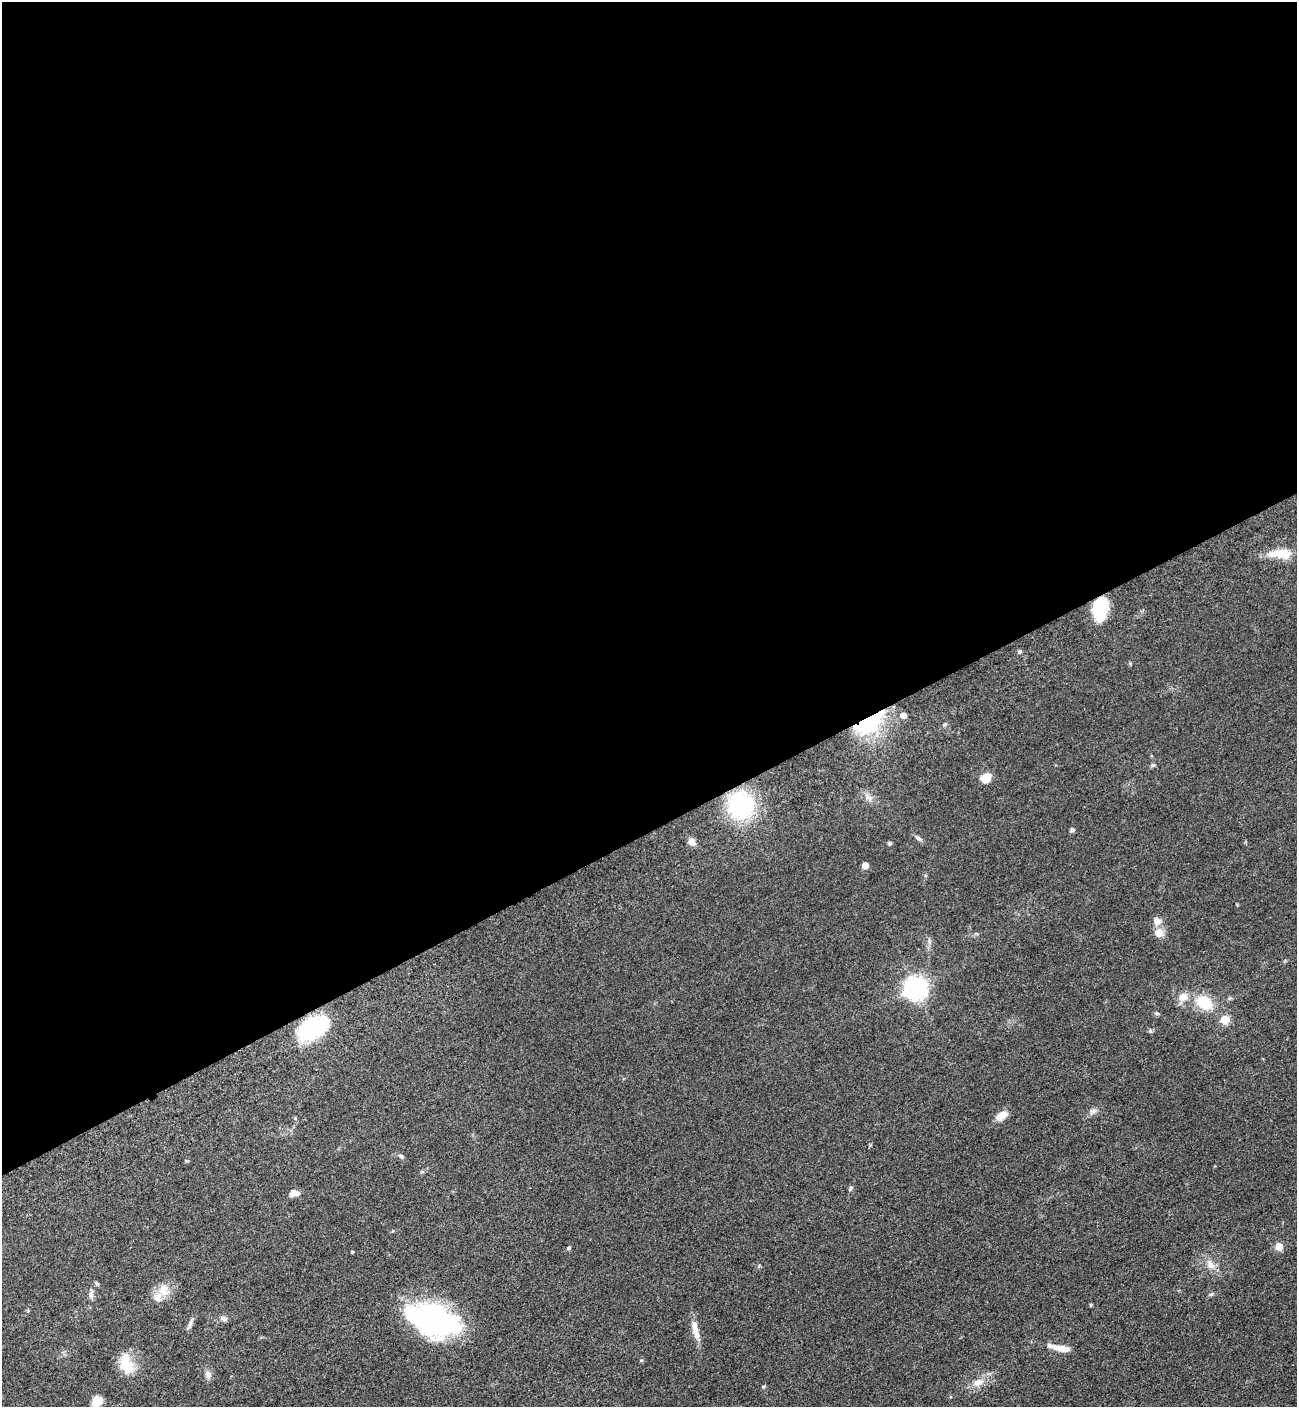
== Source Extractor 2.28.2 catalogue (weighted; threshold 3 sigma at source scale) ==
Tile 2 of 4 x 4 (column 2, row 1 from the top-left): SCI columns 1593-2887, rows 4280-5684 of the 5668 x 5702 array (HDU 1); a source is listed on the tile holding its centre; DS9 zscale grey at full resolution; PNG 1299 x 1409 px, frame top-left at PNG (2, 2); no overlay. Shown black and unused: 59% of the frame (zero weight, under 3 of 5 exposures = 4% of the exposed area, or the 3 px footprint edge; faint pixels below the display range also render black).
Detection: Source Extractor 2.28.2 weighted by HDU 2 'WHT'; one run over the whole footprint, this tile lists its part. Background 0.0524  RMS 0.006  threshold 0.0272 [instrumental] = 3 sigma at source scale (4.5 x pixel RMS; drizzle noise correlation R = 1.50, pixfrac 1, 0.05/0.05 arcsec/px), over >= 5 px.
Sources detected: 50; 2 inside a brighter object's white glare — not listed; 3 inside a brighter listed object's ellipse — not listed separately; the other 45 listed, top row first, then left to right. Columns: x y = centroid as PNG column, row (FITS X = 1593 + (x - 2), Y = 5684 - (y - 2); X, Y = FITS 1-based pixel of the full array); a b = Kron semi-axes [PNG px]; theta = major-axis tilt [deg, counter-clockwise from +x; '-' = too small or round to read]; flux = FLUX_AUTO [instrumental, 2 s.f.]
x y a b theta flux
1281 554 30 11 -2 11
1100 609 22 13 79 26
1019 652 6 5 - 1
903 716 5 5 - 5.1
871 719 35 22 53 45
1153 765 6 5 - 0.97
986 779 11 9 40 8
740 805 21 19 -76 74
1072 830 5 5 - 1.1
919 839 12 5 -32 1.7
692 842 9 8 - 3.3
889 843 6 5 - 0.88
865 866 5 5 - 8
1159 932 12 11 - 5.1
916 988 9 8 - 380
1183 997 12 10 28 5.6
1204 1003 17 12 -27 19
1157 1013 7 5 -21 0.93
1225 1020 5 5 - 19
311 1029 33 21 26 38
1150 1031 6 4 46 0.85
1093 1111 12 5 25 2.2
1002 1116 15 9 32 5.2
401 1156 8 5 -36 1.3
850 1189 7 4 63 0.91
292 1193 10 6 58 2.8
1279 1246 5 5 - 16
568 1248 6 4 28 0.88
352 1252 3 3 - 0.56
1211 1264 15 9 -65 4.6
97 1284 7 4 -44 0.87
163 1290 17 13 82 7.6
1211 1294 7 4 36 0.89
91 1295 10 6 81 2.1
1091 1305 5 3 - 0.56
224 1318 9 7 -16 1.7
432 1319 48 28 -18 120
190 1323 15 5 70 2.1
695 1330 30 7 -76 6.2
1060 1348 29 6 -12 7.4
126 1365 26 15 -69 14
208 1374 10 7 -62 2.5
978 1382 14 9 18 5.6
763 1387 5 3 - 0.62
97 1401 12 9 42 6.9
Overlapping masked pixels (flux is a lower limit): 3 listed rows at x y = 1100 609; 871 719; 311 1029